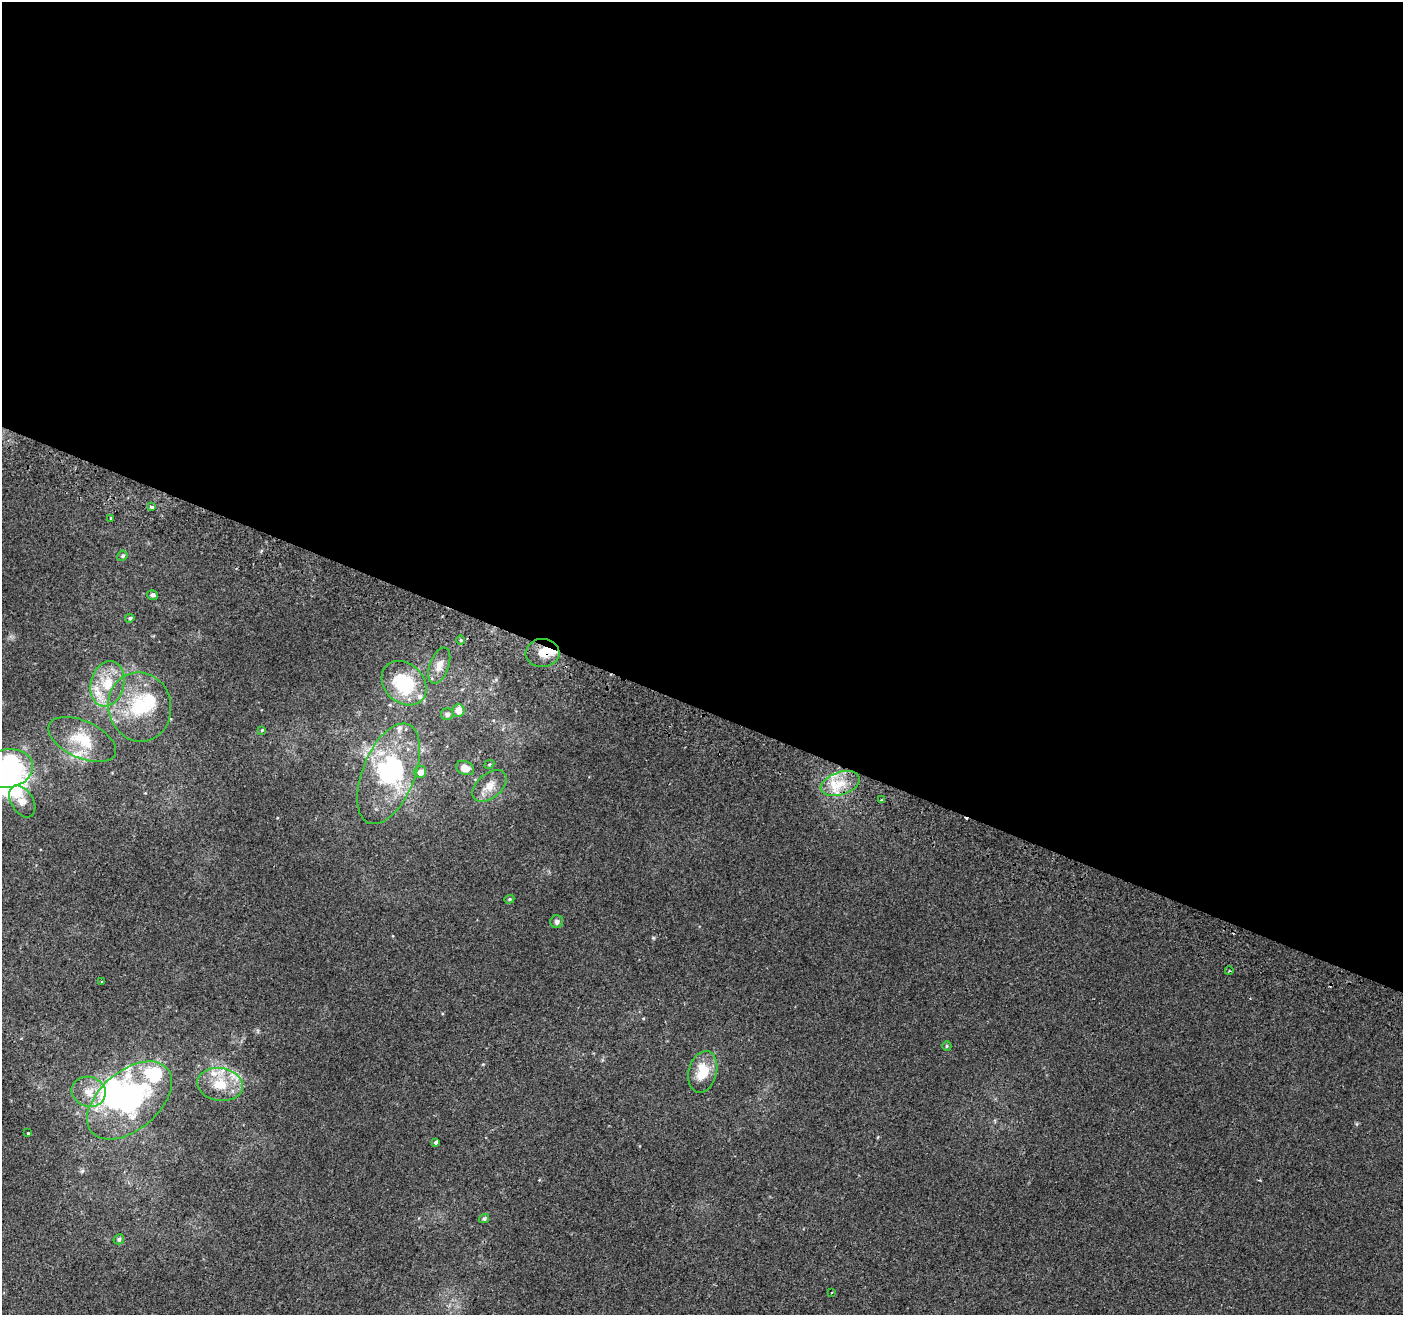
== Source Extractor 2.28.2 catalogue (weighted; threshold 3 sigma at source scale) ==
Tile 3 of 4 x 4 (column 3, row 1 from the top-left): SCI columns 2826-4226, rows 4251-5563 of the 5644 x 5810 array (HDU 1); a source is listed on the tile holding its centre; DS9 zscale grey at full resolution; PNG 1405 x 1317 px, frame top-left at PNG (2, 2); each listed source drawn as its Kron ellipse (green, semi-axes under 4 px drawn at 4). Shown black and unused: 54% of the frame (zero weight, under 2 of 3 exposures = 2% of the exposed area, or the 3 px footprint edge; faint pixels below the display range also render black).
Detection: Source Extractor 2.28.2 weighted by HDU 2 'WHT'; one run over the whole footprint, this tile lists its part. Background 0.0104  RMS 0.004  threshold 0.0181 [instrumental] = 3 sigma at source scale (4.5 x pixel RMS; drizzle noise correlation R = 1.50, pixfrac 1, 0.0396/0.0396 arcsec/px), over >= 5 px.
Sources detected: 54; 5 inside a brighter object's white glare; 2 cosmic-ray / hot-pixel residue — neither listed nor drawn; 9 inside a brighter listed object's ellipse — not listed separately; the other 38 listed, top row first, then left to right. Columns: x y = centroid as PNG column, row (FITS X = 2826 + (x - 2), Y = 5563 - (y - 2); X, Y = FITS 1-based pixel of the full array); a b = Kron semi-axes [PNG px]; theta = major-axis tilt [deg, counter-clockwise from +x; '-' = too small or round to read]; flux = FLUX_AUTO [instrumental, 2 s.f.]
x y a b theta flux
151 507 4 3 - 1.5
111 518 3 3 - 1
122 556 5 4 - 0.71
152 595 6 4 -16 1.2
130 618 5 4 - 0.78
461 640 4 4 - 0.56
542 653 17 14 2 6.1
439 666 19 9 70 3.9
404 683 25 19 -44 24
107 684 23 16 75 12
140 707 35 31 -77 24
458 711 6 6 - 3.7
447 714 6 6 - 1.4
262 730 3 3 - 0.83
82 739 36 18 -25 13
489 764 5 4 - 0.45
465 768 9 6 -25 3.7
7 769 26 19 10 46
420 772 6 5 - 2.6
389 774 53 26 68 41
840 784 20 11 18 7.8
489 786 20 12 40 4.6
881 800 3 3 - 0.8
22 801 17 11 -59 3.6
509 899 5 4 - 0.52
557 922 6 6 - 1.2
1229 971 4 3 - 0.4
102 981 3 2 - 0.43
947 1046 5 4 - 0.51
703 1072 21 14 75 9.7
220 1084 23 16 -9 10
89 1092 17 15 -18 6.3
130 1100 49 29 40 62
28 1133 3 3 - 1
436 1142 3 3 - 1.7
484 1219 5 4 - 0.86
119 1239 5 5 - 0.83
831 1293 2 2 - 0.34
Overlapping masked pixels (flux is a lower limit): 1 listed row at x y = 542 653
Isophote crosses this tile's border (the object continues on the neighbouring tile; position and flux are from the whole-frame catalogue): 1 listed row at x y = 7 769
Unlisted compact peaks at least as high as the median listed source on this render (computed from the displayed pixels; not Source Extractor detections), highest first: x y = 653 938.